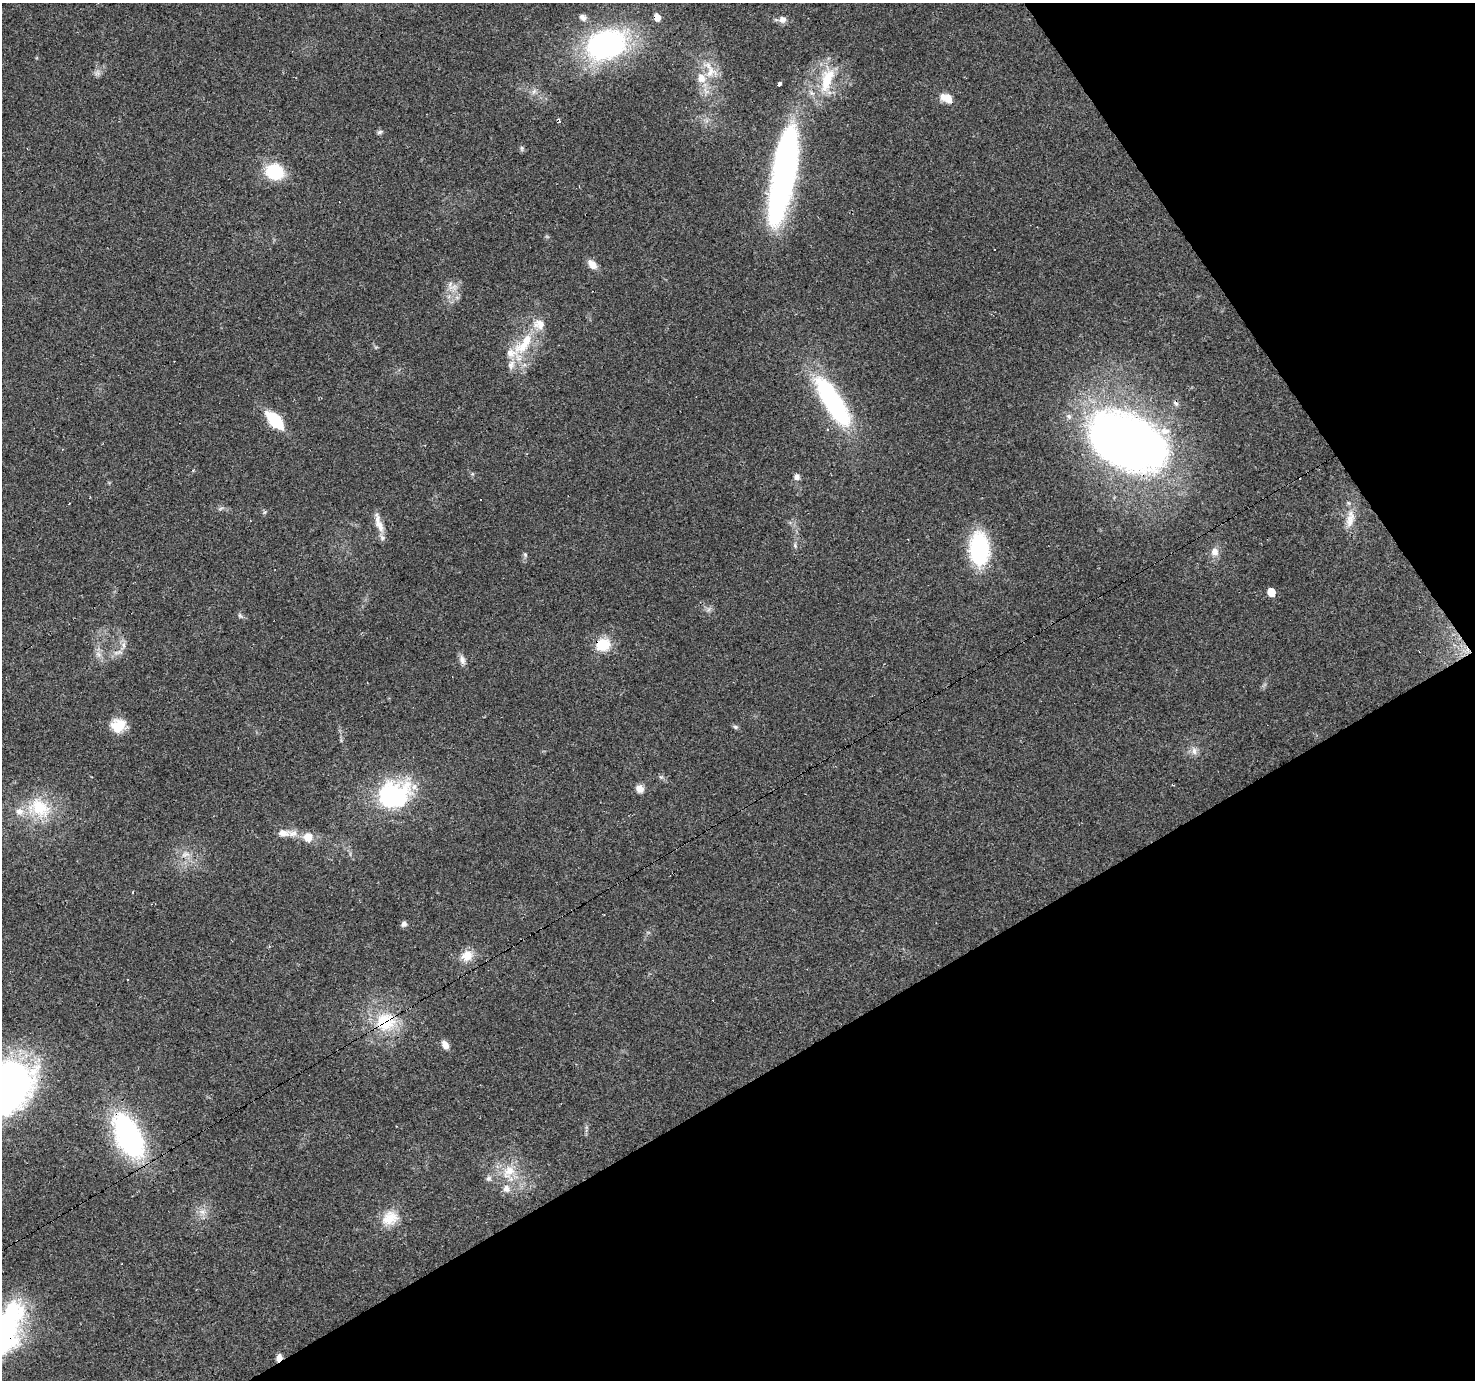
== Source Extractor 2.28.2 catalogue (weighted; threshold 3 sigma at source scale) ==
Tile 12 of 4 x 4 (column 4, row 3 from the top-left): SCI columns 4419-5891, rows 1556-2933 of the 5891 x 5804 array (HDU 1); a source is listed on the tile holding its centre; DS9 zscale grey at full resolution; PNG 1477 x 1382 px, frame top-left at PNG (2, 3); no overlay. Shown black and unused: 29% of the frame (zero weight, under 2 of 3 exposures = <1% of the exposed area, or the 3 px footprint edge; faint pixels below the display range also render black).
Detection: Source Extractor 2.28.2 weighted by HDU 2 'WHT'; one run over the whole footprint, this tile lists its part. Background 0.0956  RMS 0.0068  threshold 0.0306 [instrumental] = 3 sigma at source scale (4.5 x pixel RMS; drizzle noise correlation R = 1.50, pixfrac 1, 0.0396/0.0396 arcsec/px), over >= 5 px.
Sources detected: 77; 1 inside a brighter object's white glare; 7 cosmic-ray / hot-pixel residue — not listed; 8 inside a brighter listed object's ellipse — not listed separately; the other 61 listed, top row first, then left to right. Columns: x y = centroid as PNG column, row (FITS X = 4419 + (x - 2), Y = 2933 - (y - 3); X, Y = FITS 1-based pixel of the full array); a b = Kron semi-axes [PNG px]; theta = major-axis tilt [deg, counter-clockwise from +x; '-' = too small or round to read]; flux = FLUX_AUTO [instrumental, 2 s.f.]
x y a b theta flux
583 17 9 7 -44 3.2
657 17 7 5 -72 6.6
783 19 9 8 - 3.7
606 44 48 34 18 130
710 72 18 15 34 12
97 73 9 6 20 2.4
827 80 37 15 72 27
780 84 4 3 - 7
946 98 16 10 -24 7.2
559 121 5 3 - 1.7
380 132 8 5 27 1.4
522 148 7 5 -82 1.3
275 172 17 15 -21 32
783 174 97 22 80 270
592 264 13 8 -47 5.6
453 287 15 6 -3 4
524 344 51 15 57 30
833 402 54 15 -58 120
274 420 18 9 -47 33
1128 442 79 46 -23 470
62 449 3 3 - 0.62
193 470 4 3 - 0.65
797 477 8 7 - 2.7
221 508 7 4 19 1.2
1350 519 27 10 81 10
379 523 26 8 -72 7.9
795 546 7 5 -80 1.4
979 549 29 17 -89 73
1215 552 11 10 - 5
525 555 7 5 -69 1.3
1271 592 6 5 - 11
240 616 10 5 -52 1.5
123 645 8 7 - 2.8
603 645 14 12 27 20
117 652 14 4 10 2.6
462 660 12 8 -74 3.5
118 725 17 15 25 14
735 727 7 5 -21 1.3
1194 751 11 7 -83 3.4
661 777 5 5 - 1.2
1173 785 3 2 - 0.99
640 789 10 9 - 4.4
387 798 53 27 39 72
40 808 34 22 -42 30
283 833 18 9 -3 6.2
308 837 9 9 - 9
186 854 12 7 8 4
133 892 3 2 - 0.68
404 924 7 7 - 2.2
467 956 15 13 35 9.1
127 979 3 3 - 2.2
385 1022 23 20 -42 33
445 1045 9 6 -54 5.6
5 1090 51 32 40 410
128 1136 50 25 -64 130
509 1171 22 16 50 16
488 1178 7 7 - 2
202 1212 9 6 -21 3.4
390 1218 23 19 24 14
8 1328 50 26 81 120
279 1358 8 5 68 4.3
Overlapping masked pixels (flux is a lower limit): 10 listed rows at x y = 657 17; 783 174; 833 402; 1128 442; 603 645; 387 798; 385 1022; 128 1136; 8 1328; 279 1358
Isophote crosses this tile's border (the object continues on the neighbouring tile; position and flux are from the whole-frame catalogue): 2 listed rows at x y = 5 1090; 8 1328
Unlisted compact peaks at least as high as the median listed source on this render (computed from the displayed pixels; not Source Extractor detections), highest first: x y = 264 512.